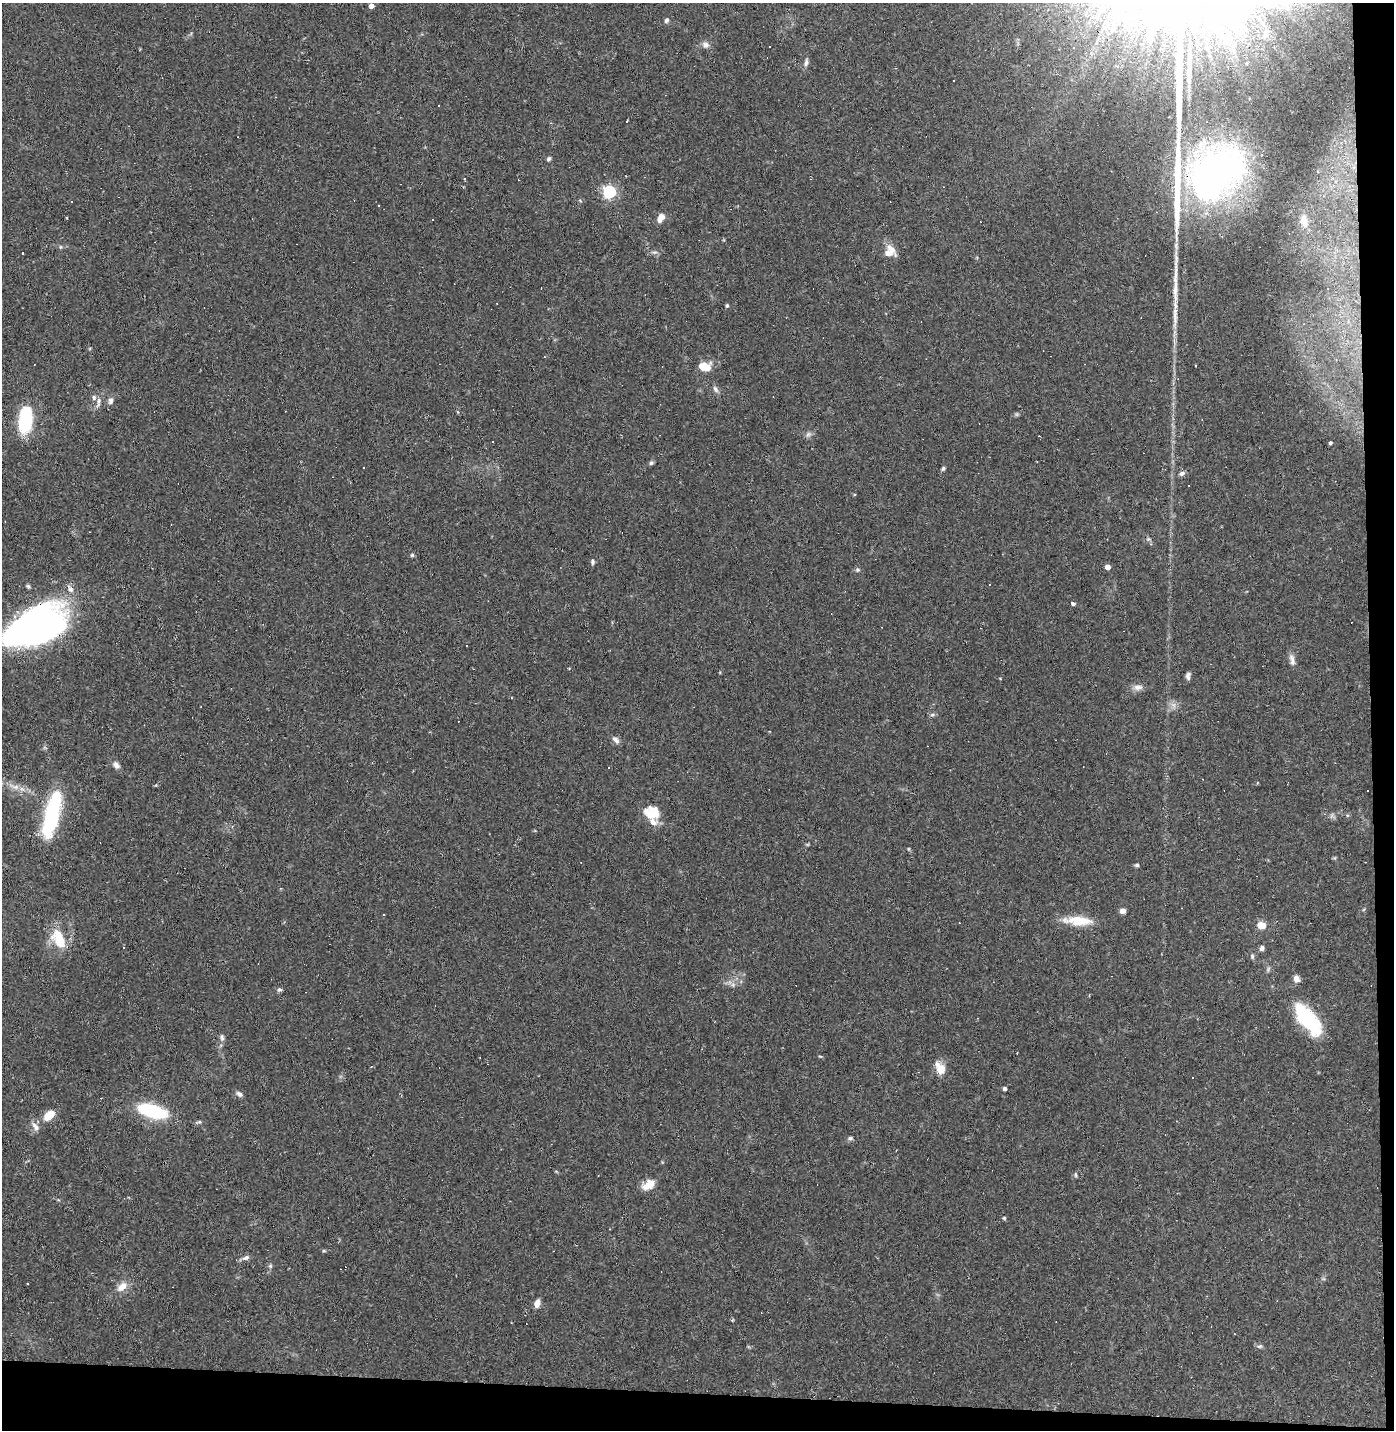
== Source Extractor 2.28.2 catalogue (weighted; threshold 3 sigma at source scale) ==
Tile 9 of 3 x 3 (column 3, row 3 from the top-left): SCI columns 2852-4243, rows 1-1428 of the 4311 x 4285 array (HDU 1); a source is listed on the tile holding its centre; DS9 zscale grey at full resolution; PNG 1396 x 1432 px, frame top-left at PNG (2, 3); no overlay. Shown black and unused: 4% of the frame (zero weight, under 2 of 3 exposures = <1% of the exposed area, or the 3 px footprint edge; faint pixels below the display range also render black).
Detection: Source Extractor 2.28.2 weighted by HDU 2 'WHT'; one run over the whole footprint, this tile lists its part. Background 0.0535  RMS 0.0052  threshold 0.0233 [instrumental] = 3 sigma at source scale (4.5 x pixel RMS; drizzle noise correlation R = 1.50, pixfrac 1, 0.05/0.05 arcsec/px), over >= 5 px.
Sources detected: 122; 1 too faint to see at this stretch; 4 inside a brighter object's white glare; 27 cosmic-ray / hot-pixel residue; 1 long thin detection or spike segment (spike, bleed or trail) — not listed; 5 inside a brighter listed object's ellipse — not listed separately; the other 84 listed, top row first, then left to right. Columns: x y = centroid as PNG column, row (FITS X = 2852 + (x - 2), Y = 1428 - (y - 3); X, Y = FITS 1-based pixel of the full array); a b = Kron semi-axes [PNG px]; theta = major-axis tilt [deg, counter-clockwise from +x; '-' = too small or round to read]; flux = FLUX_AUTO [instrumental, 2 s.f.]
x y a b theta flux
371 6 4 4 - 3.5
1103 18 5 4 - 0.76
666 20 7 6 - 1.1
706 45 10 8 -10 2.2
1074 47 4 4 - 0.63
806 63 10 6 77 1.7
1189 63 24 5 87 4
953 81 3 3 - 0.87
626 121 3 3 - 1.3
549 159 6 5 - 0.98
1216 172 64 49 39 170
464 179 3 3 - 0.51
609 192 5 5 - 82
661 218 11 6 60 4.1
432 220 3 3 - 2.3
1304 221 15 9 -82 5.6
60 247 6 4 71 0.6
892 250 19 7 -48 4
655 252 8 4 0 1.1
22 253 3 3 - 2.1
497 303 2 2 - 0.43
727 306 5 4 - 0.74
705 366 16 10 -10 7.4
1196 366 3 2 - 0.75
715 389 10 6 -58 1.6
99 401 10 6 78 2
110 401 9 7 78 1.8
25 419 27 12 84 33
808 434 9 6 39 1.5
1330 443 4 4 - 0.72
651 463 5 5 - 0.94
364 468 3 3 - 0.7
943 468 5 4 - 0.97
1182 473 7 5 17 1.6
412 555 5 5 - 0.71
592 562 7 5 -80 1
1107 567 4 4 - 4.1
857 570 6 6 - 0.95
990 584 3 3 - 1
28 586 6 5 - 0.88
1073 604 4 3 - 1.9
36 627 57 34 42 170
1292 660 17 6 -78 2.6
1188 676 10 5 83 1.5
1138 687 14 8 4 2.8
932 715 6 4 2 0.93
616 740 11 6 -46 2
116 765 10 7 -43 2.2
608 768 3 3 - 0.45
15 787 14 7 -9 3.6
652 812 20 15 -21 11
49 820 42 18 83 36
1137 865 6 4 -1 0.79
1123 911 6 5 - 2.3
1082 921 33 14 3 11
1261 925 9 7 -6 5.4
59 939 26 15 -61 14
123 948 3 3 - 1.2
1262 948 6 5 - 1.8
1252 956 7 4 83 0.81
1296 979 9 7 -58 2.8
733 985 7 4 -72 1.1
280 990 6 6 - 1.1
1308 1019 42 17 -51 36
222 1037 10 5 -83 1.5
820 1056 5 3 - 0.48
480 1058 2 2 - 0.35
940 1069 13 9 -61 7.4
1193 1078 3 2 - 0.63
1004 1089 4 4 - 1
239 1094 9 6 -32 1.6
152 1111 29 15 -17 34
49 1115 15 9 39 7
35 1126 14 7 -52 2.8
850 1138 7 5 -12 0.96
1076 1175 6 4 -89 0.71
648 1185 14 9 35 7.1
324 1251 6 3 -17 0.56
246 1258 10 6 21 1.9
270 1266 5 5 - 0.85
28 1284 3 2 - 1.1
122 1287 12 8 44 5.4
537 1303 9 6 71 3.4
1259 1346 8 5 18 0.97
Overlapping masked pixels (flux is a lower limit): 1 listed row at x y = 36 627
Isophote crosses this tile's border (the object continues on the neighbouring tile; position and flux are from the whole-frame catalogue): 1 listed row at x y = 36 627